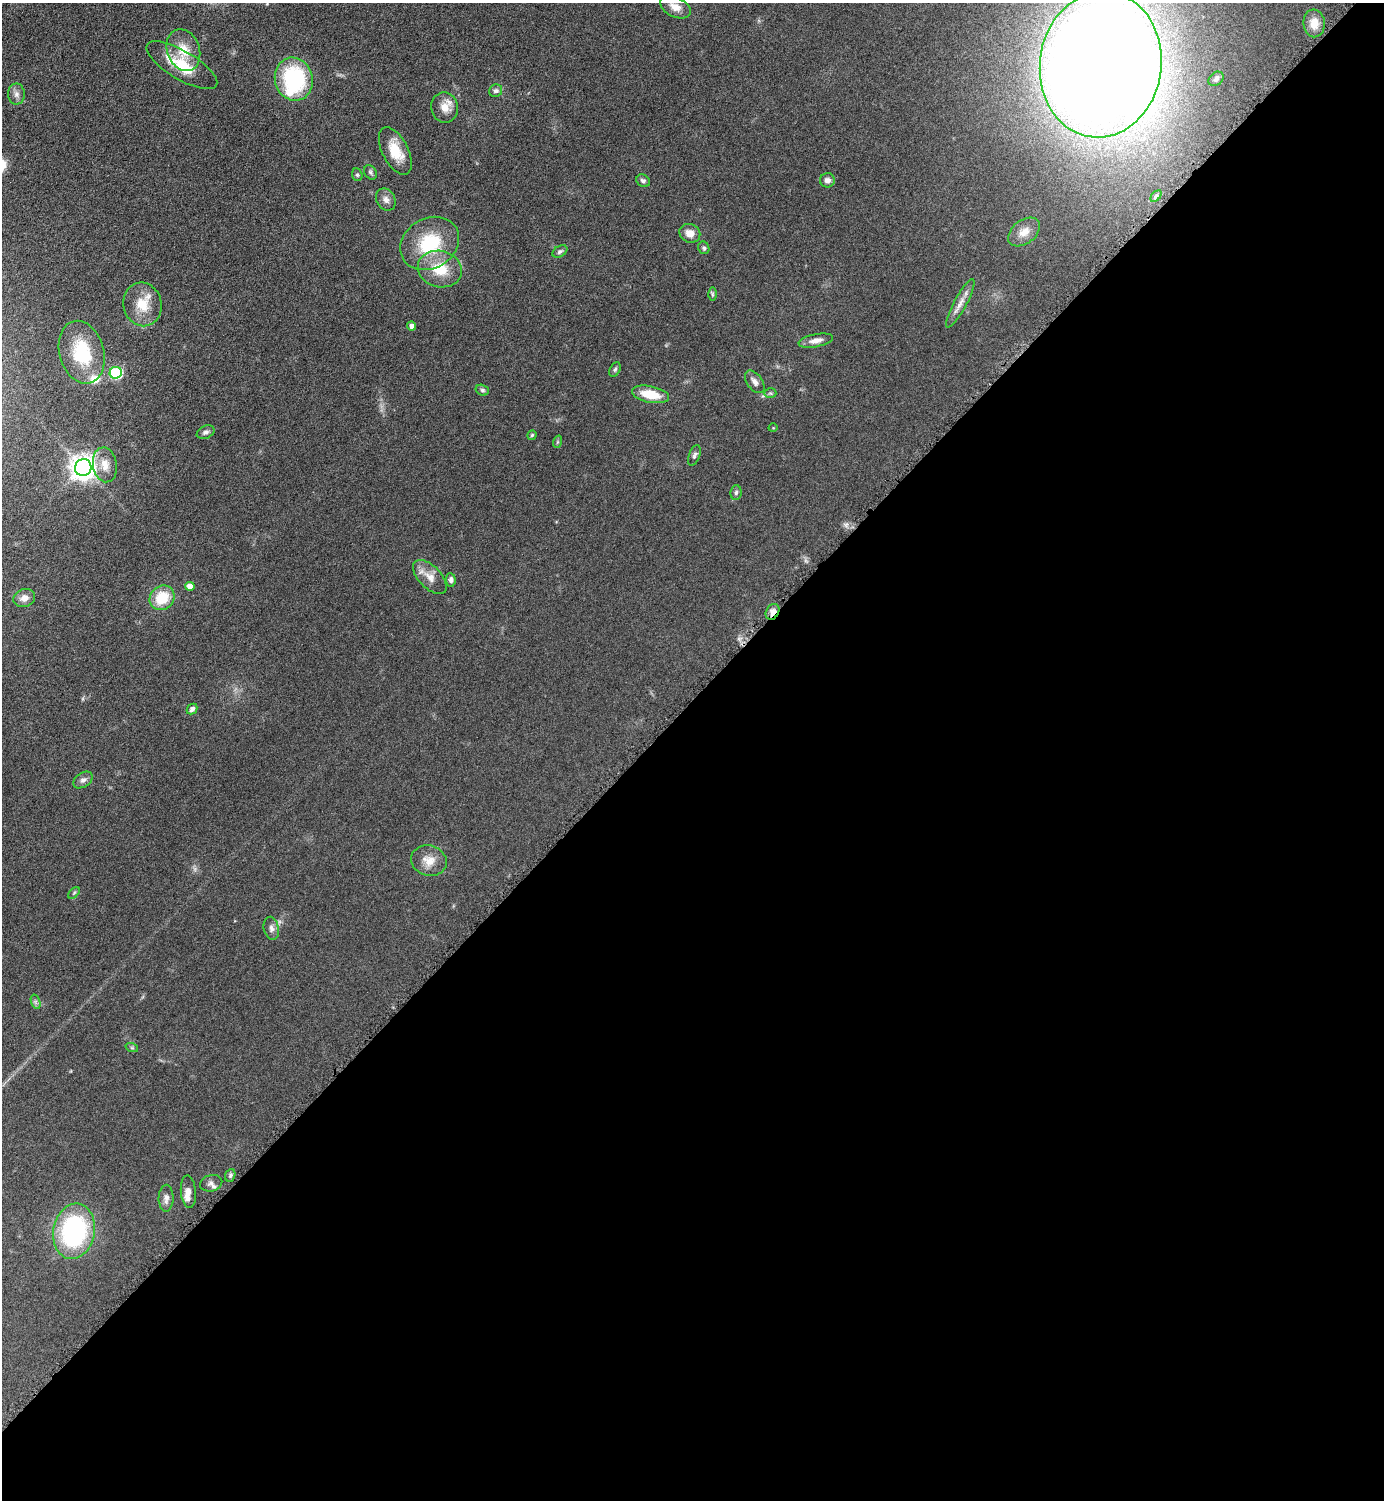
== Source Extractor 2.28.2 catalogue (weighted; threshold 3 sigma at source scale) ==
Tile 15 of 4 x 4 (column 3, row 4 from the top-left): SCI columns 3081-4462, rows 15-1512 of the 6018 x 6018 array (HDU 1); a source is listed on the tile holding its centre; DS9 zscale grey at full resolution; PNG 1386 x 1502 px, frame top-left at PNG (2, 3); each listed source drawn as its Kron ellipse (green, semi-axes under 4 px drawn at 4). Shown black and unused: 53% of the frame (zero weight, under 4 of 8 exposures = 1% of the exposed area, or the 3 px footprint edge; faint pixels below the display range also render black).
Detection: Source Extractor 2.28.2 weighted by HDU 2 'WHT'; one run over the whole footprint, this tile lists its part. Background 0.0766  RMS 0.0057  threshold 0.0234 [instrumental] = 3 sigma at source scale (4.09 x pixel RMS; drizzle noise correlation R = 1.36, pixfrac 0.8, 0.05/0.05 arcsec/px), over >= 5 px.
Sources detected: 65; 1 inside a brighter object's white glare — neither listed nor drawn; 3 inside a brighter listed object's ellipse — not listed separately; the other 61 listed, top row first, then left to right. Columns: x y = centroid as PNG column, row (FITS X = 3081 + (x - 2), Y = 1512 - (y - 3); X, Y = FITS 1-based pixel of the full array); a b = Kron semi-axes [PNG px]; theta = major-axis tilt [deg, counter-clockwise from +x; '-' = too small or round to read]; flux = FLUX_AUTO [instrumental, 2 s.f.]
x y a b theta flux
675 7 16 10 -27 4.8
1314 23 14 10 -83 6.6
183 50 21 16 -70 11
1101 64 73 61 82 1500
182 65 40 14 -31 17
294 79 22 19 -74 49
1216 79 8 6 40 1.3
496 91 7 6 - 1.7
16 94 10 8 90 2.3
445 107 15 13 -80 6.1
395 151 26 13 -63 12
370 172 8 6 -58 1.2
357 175 6 5 - 0.85
827 180 7 7 - 2.3
643 181 7 6 - 1.5
1156 196 7 4 45 0.86
386 200 12 9 -57 2.9
1024 232 18 11 37 6.2
690 233 10 9 - 4.5
430 243 31 25 31 31
704 248 6 5 - 1.1
560 251 8 5 33 1.4
440 269 22 18 -14 16
712 294 6 4 -89 0.9
960 303 27 6 61 4.4
143 304 22 19 -77 12
412 326 4 4 - 2.4
816 341 17 6 11 3.6
82 352 32 22 -74 25
615 369 7 5 62 1
116 373 6 6 - 46
755 382 13 7 -53 2.6
482 390 7 5 -17 1.1
770 393 6 5 - 0.8
650 394 19 8 -11 13
773 428 4 3 - 0.4
206 432 9 6 25 1.7
532 435 4 4 - 0.67
557 442 6 4 71 0.64
694 455 11 5 70 1.4
105 465 17 12 -81 6.2
83 468 8 8 - 490
736 492 7 5 85 1.1
430 577 21 11 -46 6.1
451 580 7 5 -86 1.6
190 586 5 4 - 4
24 598 11 9 17 4.1
162 598 13 11 43 15
772 612 8 6 59 5.1
192 709 6 4 44 1.8
83 780 11 7 34 2.1
429 861 18 15 -16 7.2
74 893 7 4 45 0.84
271 928 12 7 -78 2.4
36 1002 7 4 -71 1.2
132 1048 6 4 -19 0.68
230 1175 6 5 - 1.1
211 1183 11 8 15 2.1
188 1192 16 7 -85 3.5
166 1198 13 7 89 2.7
74 1231 28 20 80 74
Overlapping masked pixels (flux is a lower limit): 1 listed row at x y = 772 612
Isophote crosses this tile's border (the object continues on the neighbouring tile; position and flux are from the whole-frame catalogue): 1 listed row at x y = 1101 64